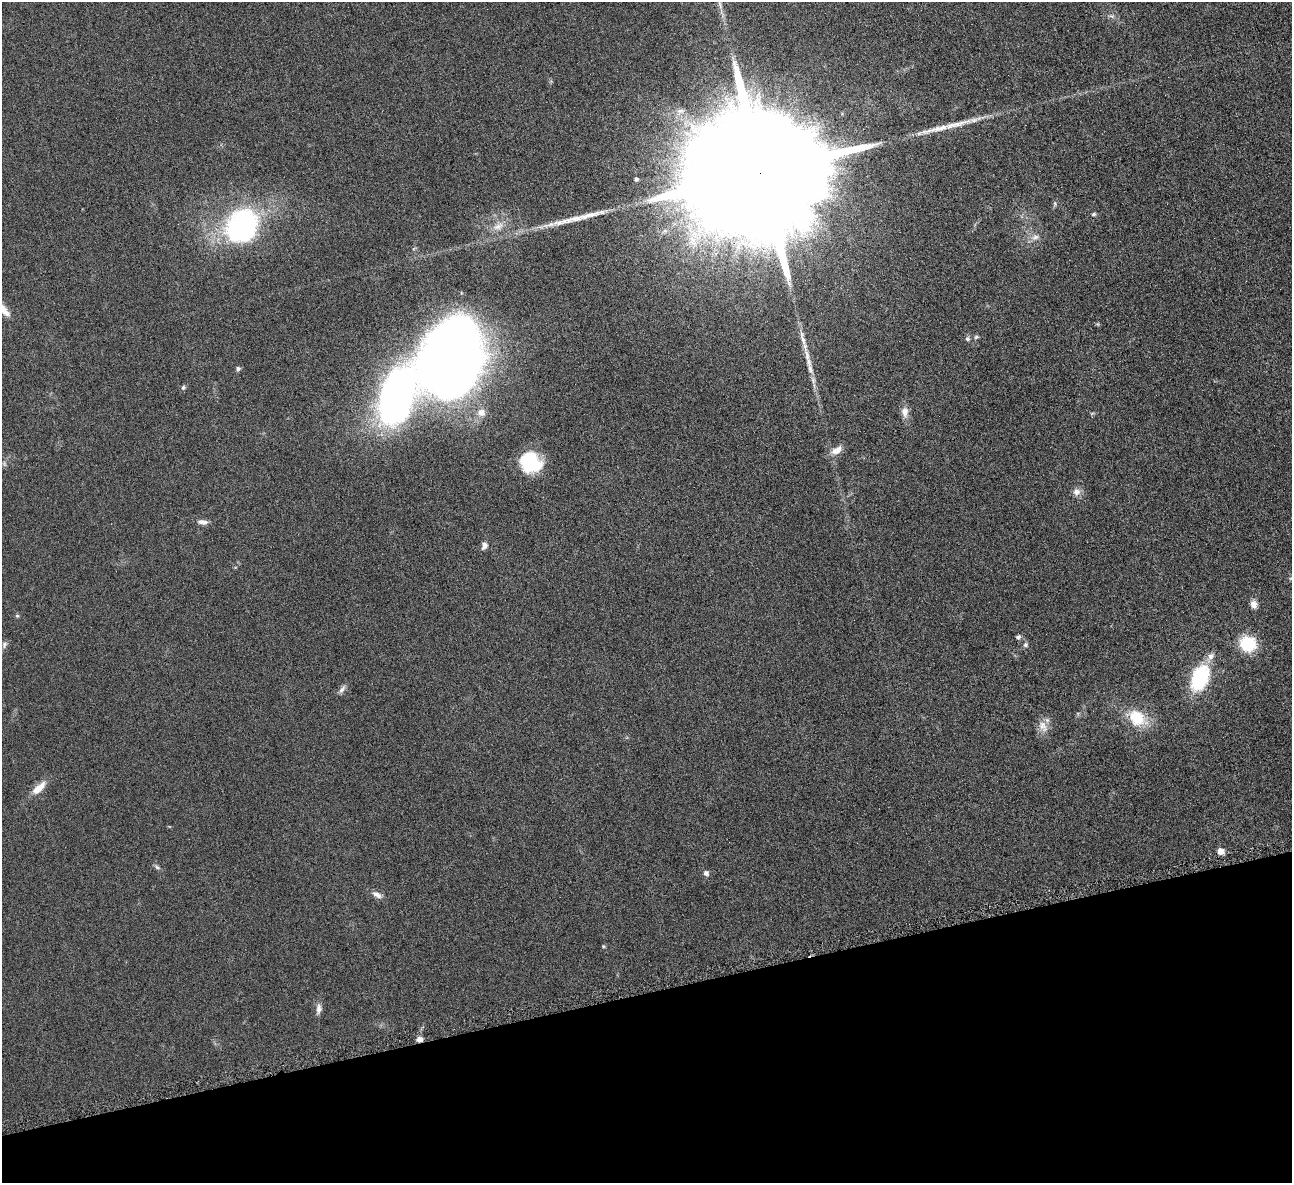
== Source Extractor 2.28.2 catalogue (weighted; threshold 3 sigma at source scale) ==
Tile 14 of 4 x 4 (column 2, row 4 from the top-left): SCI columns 1297-2586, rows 156-1336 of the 5171 x 5154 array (HDU 1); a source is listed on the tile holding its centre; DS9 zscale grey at full resolution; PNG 1294 x 1185 px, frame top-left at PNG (2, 2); no overlay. Shown black and unused: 16% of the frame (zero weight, under 4 of 8 exposures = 1% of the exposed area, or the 3 px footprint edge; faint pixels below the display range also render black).
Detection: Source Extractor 2.28.2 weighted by HDU 2 'WHT'; one run over the whole footprint, this tile lists its part. Background 0.0978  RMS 0.0094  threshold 0.0383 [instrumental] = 3 sigma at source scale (4.09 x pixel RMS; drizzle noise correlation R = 1.36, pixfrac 0.8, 0.05/0.05 arcsec/px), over >= 5 px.
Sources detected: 46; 1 inside a brighter object's white glare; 2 long thin detections or spike segments (spike, bleed or trail) — not listed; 1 inside a brighter listed object's ellipse — not listed separately; the other 42 listed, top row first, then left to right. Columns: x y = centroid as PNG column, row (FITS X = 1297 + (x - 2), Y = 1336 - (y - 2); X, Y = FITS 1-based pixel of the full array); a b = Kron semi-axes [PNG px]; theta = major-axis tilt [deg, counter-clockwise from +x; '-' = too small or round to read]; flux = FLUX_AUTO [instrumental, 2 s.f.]
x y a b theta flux
1112 16 9 3 -6 1.8
759 172 48 31 11 62000
636 179 4 4 - 1.9
1055 204 6 4 -48 1.2
1094 214 6 4 16 1.3
498 226 16 8 27 7.4
242 227 22 19 61 230
1035 237 10 6 20 3.7
976 337 6 5 - 1.4
803 338 25 6 -75 8.2
968 339 6 5 - 1.9
450 358 52 39 67 1900
238 368 6 5 - 1.8
810 369 17 7 -74 6.6
183 388 6 6 - 1.8
396 398 50 25 80 370
481 412 11 10 - 7
905 412 13 9 -88 6.1
836 450 15 8 30 7.5
529 462 23 21 -43 43
1076 492 11 10 - 4.8
202 522 14 6 -6 4.4
484 546 10 7 66 3.6
1254 604 9 8 - 5.3
17 616 5 5 - 1.2
1018 637 7 6 - 2
5 644 10 6 69 2.3
1248 644 15 14 - 37
1025 645 6 6 - 2.1
1210 657 15 8 57 5.7
1200 677 18 11 66 90
342 689 13 5 54 3.2
1137 718 23 16 -34 29
1043 726 18 11 -64 8.2
39 788 22 8 43 11
1220 851 5 5 - 10
157 867 8 5 -31 1.9
706 873 8 7 - 2.6
377 895 15 7 -32 4.6
603 946 4 4 - 0.98
319 1009 14 7 83 4.5
420 1039 7 6 - 4.2
Overlapping masked pixels (flux is a lower limit): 2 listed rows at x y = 759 172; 420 1039